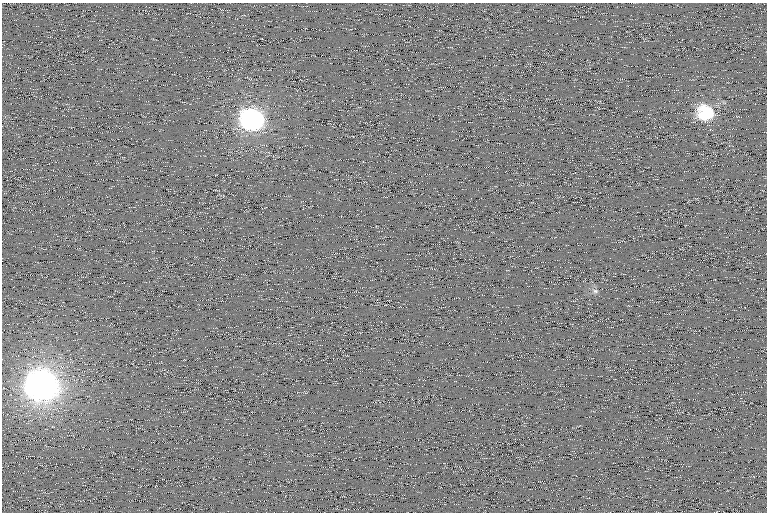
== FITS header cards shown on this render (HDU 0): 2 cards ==
NAXIS1  =                  765 /
NAXIS2  =                  510 /

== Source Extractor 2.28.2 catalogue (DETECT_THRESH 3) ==
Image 765 x 510 px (HDU 0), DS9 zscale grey, 1 PNG px = 1 image px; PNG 769 x 514 px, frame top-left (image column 1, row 510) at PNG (2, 3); no overlay
Background 108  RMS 9.4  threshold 28.1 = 3 sigma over >= 5 px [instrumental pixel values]
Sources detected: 5; all 5 listed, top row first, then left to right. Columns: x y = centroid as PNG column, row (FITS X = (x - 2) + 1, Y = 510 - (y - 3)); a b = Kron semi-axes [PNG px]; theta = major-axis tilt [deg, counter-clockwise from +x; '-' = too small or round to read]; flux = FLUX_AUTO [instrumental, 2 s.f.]
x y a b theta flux
706 113 20 18 -21 27000
253 120 20 16 -12 120000
122 241 3 2 - 810
595 291 7 6 - 1800
43 384 22 20 79 450000